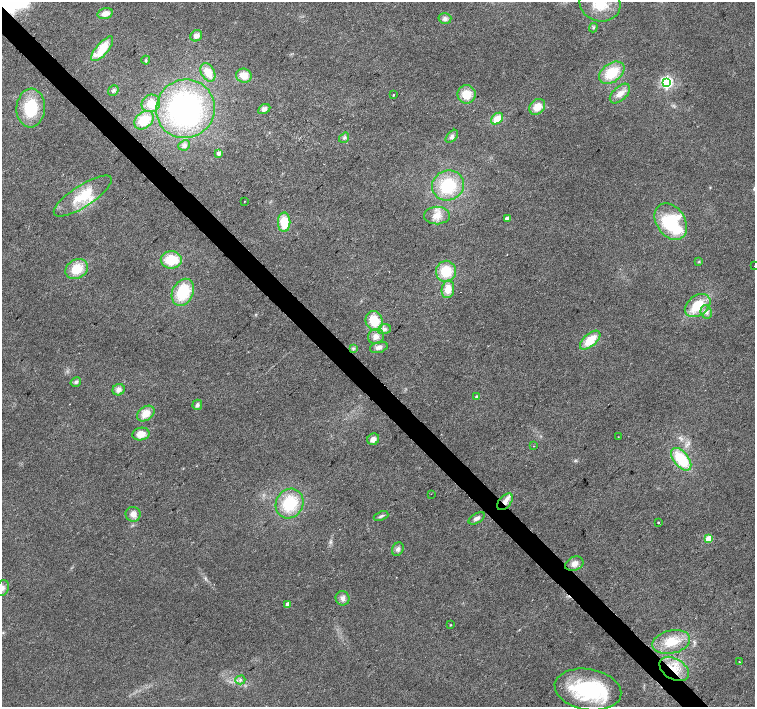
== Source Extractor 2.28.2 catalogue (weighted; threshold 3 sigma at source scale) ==
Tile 11 of 4 x 4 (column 3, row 3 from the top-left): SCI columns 3016-4521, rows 1628-3036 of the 6026 x 6005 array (HDU 1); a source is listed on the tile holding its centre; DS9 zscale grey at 2 x 2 block average (1 PNG px = mean of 2 x 2 image px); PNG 757 x 709 px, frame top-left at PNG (2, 2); each listed source drawn as its Kron ellipse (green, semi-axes under 4 px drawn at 4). Shown black and unused: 4% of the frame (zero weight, under 2 of 3 exposures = <1% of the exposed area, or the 3 px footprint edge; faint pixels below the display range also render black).
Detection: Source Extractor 2.28.2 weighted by HDU 2 'WHT'; one run over the whole footprint, this tile lists its part. Background 0.0208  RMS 0.0065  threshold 0.0292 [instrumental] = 3 sigma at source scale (4.5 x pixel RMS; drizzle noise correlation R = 1.50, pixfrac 1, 0.0396/0.0396 arcsec/px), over >= 5 px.
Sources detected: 85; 3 inside a brighter object's white glare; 2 cosmic-ray / hot-pixel residue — neither listed nor drawn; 3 inside a brighter listed object's ellipse — not listed separately; the other 77 listed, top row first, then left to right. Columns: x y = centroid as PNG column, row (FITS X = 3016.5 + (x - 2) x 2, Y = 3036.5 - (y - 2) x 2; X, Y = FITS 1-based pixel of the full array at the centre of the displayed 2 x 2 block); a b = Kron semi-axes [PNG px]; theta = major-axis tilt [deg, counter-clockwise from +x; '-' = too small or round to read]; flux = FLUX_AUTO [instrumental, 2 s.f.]
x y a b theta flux
600 4 21 17 -15 47
105 14 8 5 15 12
445 19 6 5 - 5.7
593 28 5 3 - 2
196 36 6 5 - 8.3
102 49 15 6 49 42
146 60 4 3 - 1.7
208 72 10 6 -61 22
612 73 14 9 36 48
244 76 8 7 - 17
667 82 4 4 - 300
113 91 6 4 50 3.7
467 94 9 9 - 28
620 94 12 7 43 13
393 95 2 2 - 3
151 103 9 8 - 23
537 107 9 7 45 20
31 108 19 14 85 70
185 109 30 29 - 300
264 109 6 4 28 6.6
497 119 7 5 42 19
144 120 11 8 41 42
452 136 8 4 47 5
344 138 5 3 - 2.9
184 145 6 5 - 4
219 153 3 3 - 13
448 185 16 15 - 73
83 196 34 11 33 50
244 201 2 2 - 2
437 216 13 9 2 17
507 218 3 2 - 9.7
284 222 10 6 -90 37
671 222 20 14 -55 110
171 260 10 8 -1 43
699 261 3 2 - 1.1
754 266 2 2 - 2.6
77 269 12 9 30 35
446 271 10 10 - 41
448 289 9 6 81 20
183 292 14 10 63 62
698 306 14 9 37 46
706 312 7 5 -67 6.2
374 321 10 8 -75 36
384 329 7 5 17 4.7
376 337 8 7 - 9.6
590 340 12 6 41 33
379 347 9 5 16 7.2
353 348 4 4 - 2.4
76 382 5 4 - 3.7
119 390 6 5 - 7.5
477 396 3 3 - 3.2
197 405 5 4 - 4.1
146 413 9 6 37 19
141 434 8 6 9 17
618 437 2 2 - 0.8
373 439 6 5 - 8.6
533 446 2 2 - 0.62
681 459 13 7 -51 62
431 494 2 2 - 0.93
505 502 10 6 50 10
290 503 15 13 62 65
133 514 7 7 - 10
381 516 7 3 21 3.1
477 518 9 5 31 5.8
658 522 2 2 - 1.4
709 539 3 3 - 51
398 549 7 5 61 5.2
574 564 9 6 22 9.4
2 588 8 6 67 7
343 598 7 7 - 6.5
288 604 3 3 - 12
450 625 3 2 - 0.96
671 642 19 11 12 36
739 662 2 2 - 2.7
674 669 16 10 -32 32
240 680 5 4 - 4
588 689 33 20 -10 140
Overlapping masked pixels (flux is a lower limit): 2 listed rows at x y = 505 502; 674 669
Isophote crosses this tile's border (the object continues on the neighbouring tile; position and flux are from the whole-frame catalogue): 3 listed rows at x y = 600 4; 754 266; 2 588